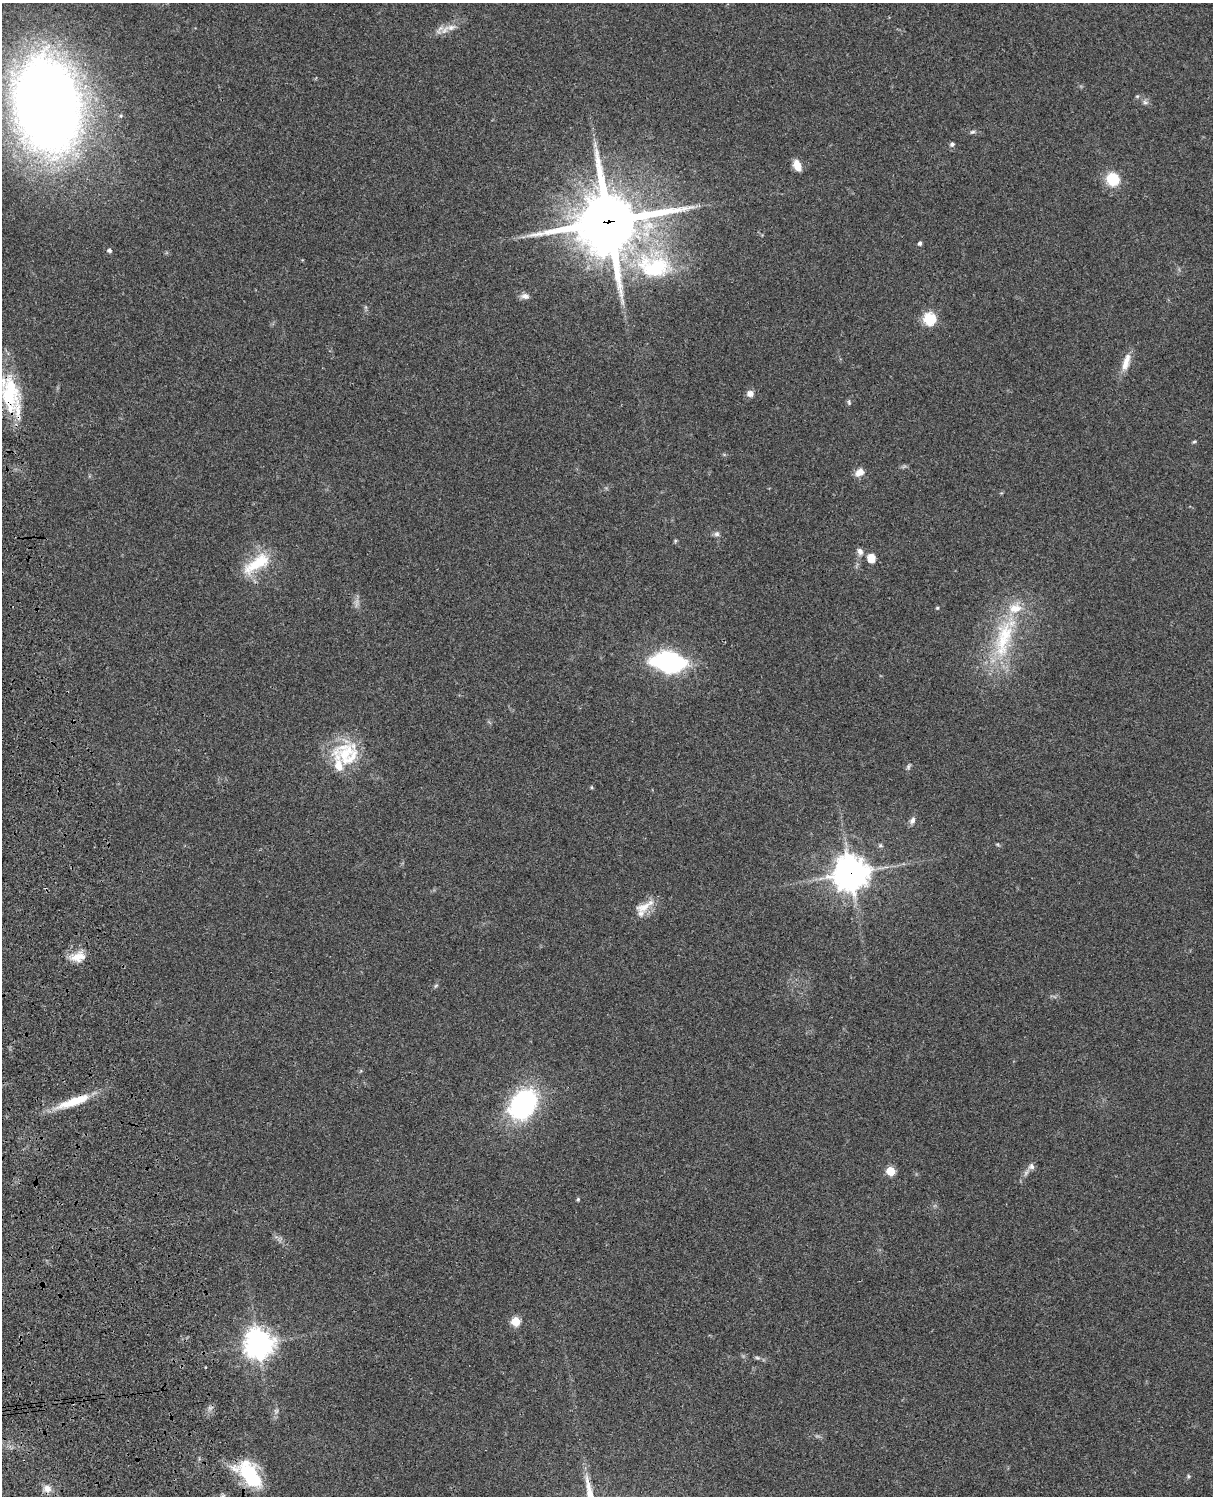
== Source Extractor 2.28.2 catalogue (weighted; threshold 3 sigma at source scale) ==
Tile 7 of 4 x 3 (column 3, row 2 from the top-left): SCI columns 2544-3754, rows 1773-3266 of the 5083 x 4923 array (HDU 1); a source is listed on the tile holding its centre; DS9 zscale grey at full resolution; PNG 1215 x 1498 px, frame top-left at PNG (2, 3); no overlay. Shown black and unused: <1% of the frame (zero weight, under 3 of 4 exposures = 6% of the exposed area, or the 3 px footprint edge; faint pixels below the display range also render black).
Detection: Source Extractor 2.28.2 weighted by HDU 2 'WHT'; one run over the whole footprint, this tile lists its part. Background 0.0952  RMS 0.0063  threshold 0.0283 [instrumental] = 3 sigma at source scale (4.5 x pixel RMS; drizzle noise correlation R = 1.50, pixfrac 1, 0.05/0.05 arcsec/px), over >= 5 px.
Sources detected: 56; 1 too faint to see at this stretch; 1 inside a brighter object's white glare — not listed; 6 inside a brighter listed object's ellipse — not listed separately; the other 48 listed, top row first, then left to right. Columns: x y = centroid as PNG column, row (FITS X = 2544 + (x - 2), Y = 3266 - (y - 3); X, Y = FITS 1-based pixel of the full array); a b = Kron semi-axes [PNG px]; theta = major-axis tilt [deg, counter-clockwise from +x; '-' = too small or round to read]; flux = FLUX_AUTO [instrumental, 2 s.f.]
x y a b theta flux
445 30 18 7 50 5
1137 96 6 3 -17 0.75
1145 102 7 6 - 1.6
47 106 74 49 -78 960
972 132 7 5 15 1.3
595 144 12 4 82 2.1
952 144 6 5 - 1.4
797 166 11 7 -65 7.5
1113 179 14 13 - 18
608 222 22 20 16 4500
920 243 5 4 - 1.7
109 250 5 5 - 1.5
654 266 56 36 -11 71
525 296 12 7 -8 2.9
930 319 6 6 - 43
1126 362 25 8 73 7.7
10 394 46 23 -87 40
750 394 9 8 - 3.2
849 402 8 5 -81 1.1
1194 442 6 4 3 0.77
859 472 12 9 32 4.9
717 534 8 7 - 1.9
675 541 6 4 72 0.78
860 551 10 7 -62 2.7
871 558 10 8 -88 6.7
257 563 43 16 33 23
937 608 5 4 - 0.71
1003 639 69 23 77 55
668 662 34 18 -6 88
346 752 39 18 47 25
908 767 8 5 60 1.3
591 787 5 3 - 0.68
912 820 9 7 58 2.5
850 873 12 12 - 990
644 907 31 11 30 9.5
78 957 20 13 14 9.2
436 986 7 4 45 0.95
74 1101 46 10 20 20
523 1104 28 20 53 100
1031 1166 8 7 - 2.6
890 1171 6 5 - 21
578 1199 5 4 - 0.79
515 1321 6 6 - 20
258 1344 11 10 - 600
757 1358 8 4 -9 1.2
246 1473 34 19 -23 28
1188 1476 6 4 -88 0.81
47 1489 10 8 -32 4.6
Overlapping masked pixels (flux is a lower limit): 4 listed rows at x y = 608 222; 10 394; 850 873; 74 1101